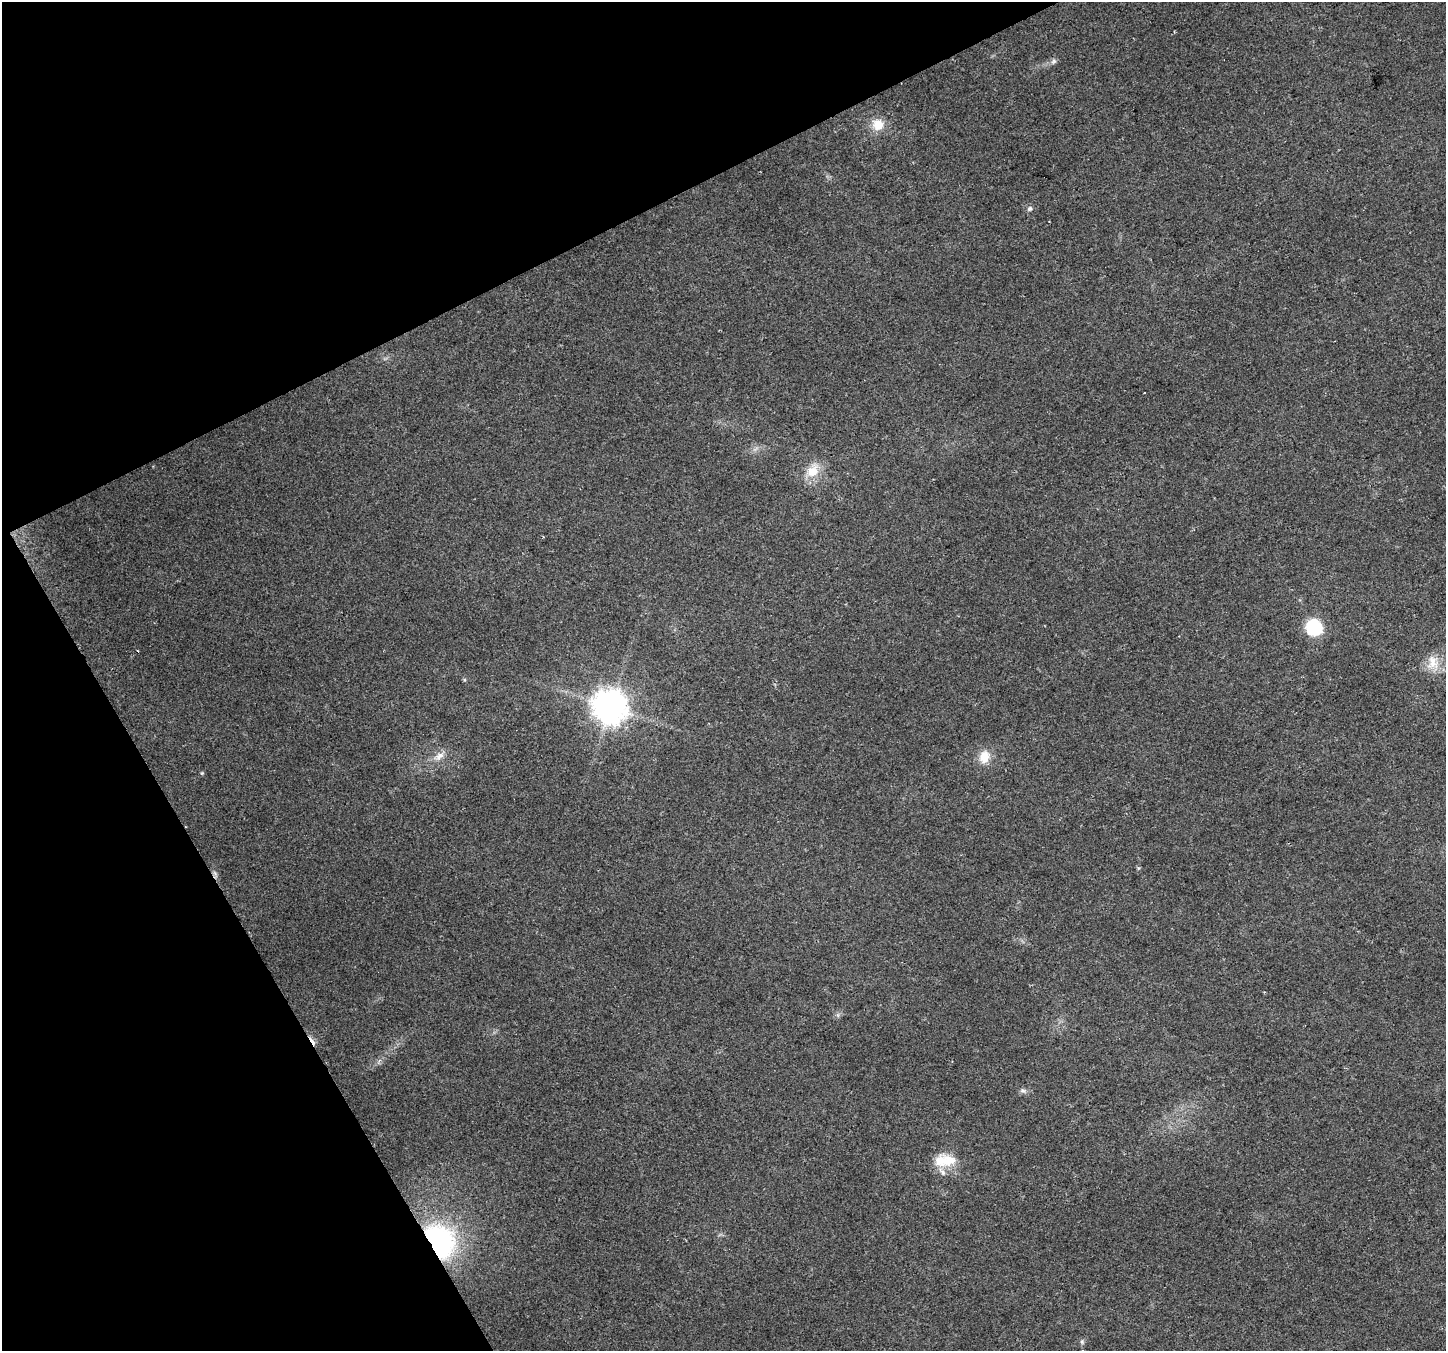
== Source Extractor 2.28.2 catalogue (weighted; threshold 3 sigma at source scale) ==
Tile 5 of 4 x 4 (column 1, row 2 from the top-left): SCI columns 3-1446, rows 2862-4210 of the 5778 x 5662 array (HDU 1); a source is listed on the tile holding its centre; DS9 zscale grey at full resolution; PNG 1448 x 1353 px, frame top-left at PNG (2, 2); no overlay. Shown black and unused: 25% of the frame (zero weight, under 2 of 3 exposures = <1% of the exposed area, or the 3 px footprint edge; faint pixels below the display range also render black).
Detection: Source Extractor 2.28.2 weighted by HDU 2 'WHT'; one run over the whole footprint, this tile lists its part. Background 0.0769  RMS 0.0073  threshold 0.0329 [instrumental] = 3 sigma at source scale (4.5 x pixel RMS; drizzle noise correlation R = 1.50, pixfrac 1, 0.0396/0.0396 arcsec/px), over >= 5 px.
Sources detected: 18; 2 cosmic-ray / hot-pixel residue — not listed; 1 inside a brighter listed object's ellipse — not listed separately; the other 15 listed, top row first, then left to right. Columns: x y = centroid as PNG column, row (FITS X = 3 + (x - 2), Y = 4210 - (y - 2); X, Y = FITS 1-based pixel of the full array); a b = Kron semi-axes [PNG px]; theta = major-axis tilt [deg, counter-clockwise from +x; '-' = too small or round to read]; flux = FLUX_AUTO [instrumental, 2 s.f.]
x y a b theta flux
1053 61 9 6 50 2.1
878 125 14 13 - 12
1030 209 8 6 44 1.9
812 471 19 16 38 14
1314 627 8 7 - 120
1433 662 21 16 -83 12
610 707 11 10 - 1200
439 756 17 8 36 6.1
984 757 14 12 73 12
202 773 4 4 - 0.8
215 873 9 3 -45 1.5
1023 1091 8 5 -37 2
948 1161 24 19 1 17
438 1241 27 21 -57 140
1082 1342 7 5 -90 1.4
Overlapping masked pixels (flux is a lower limit): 1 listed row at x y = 438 1241